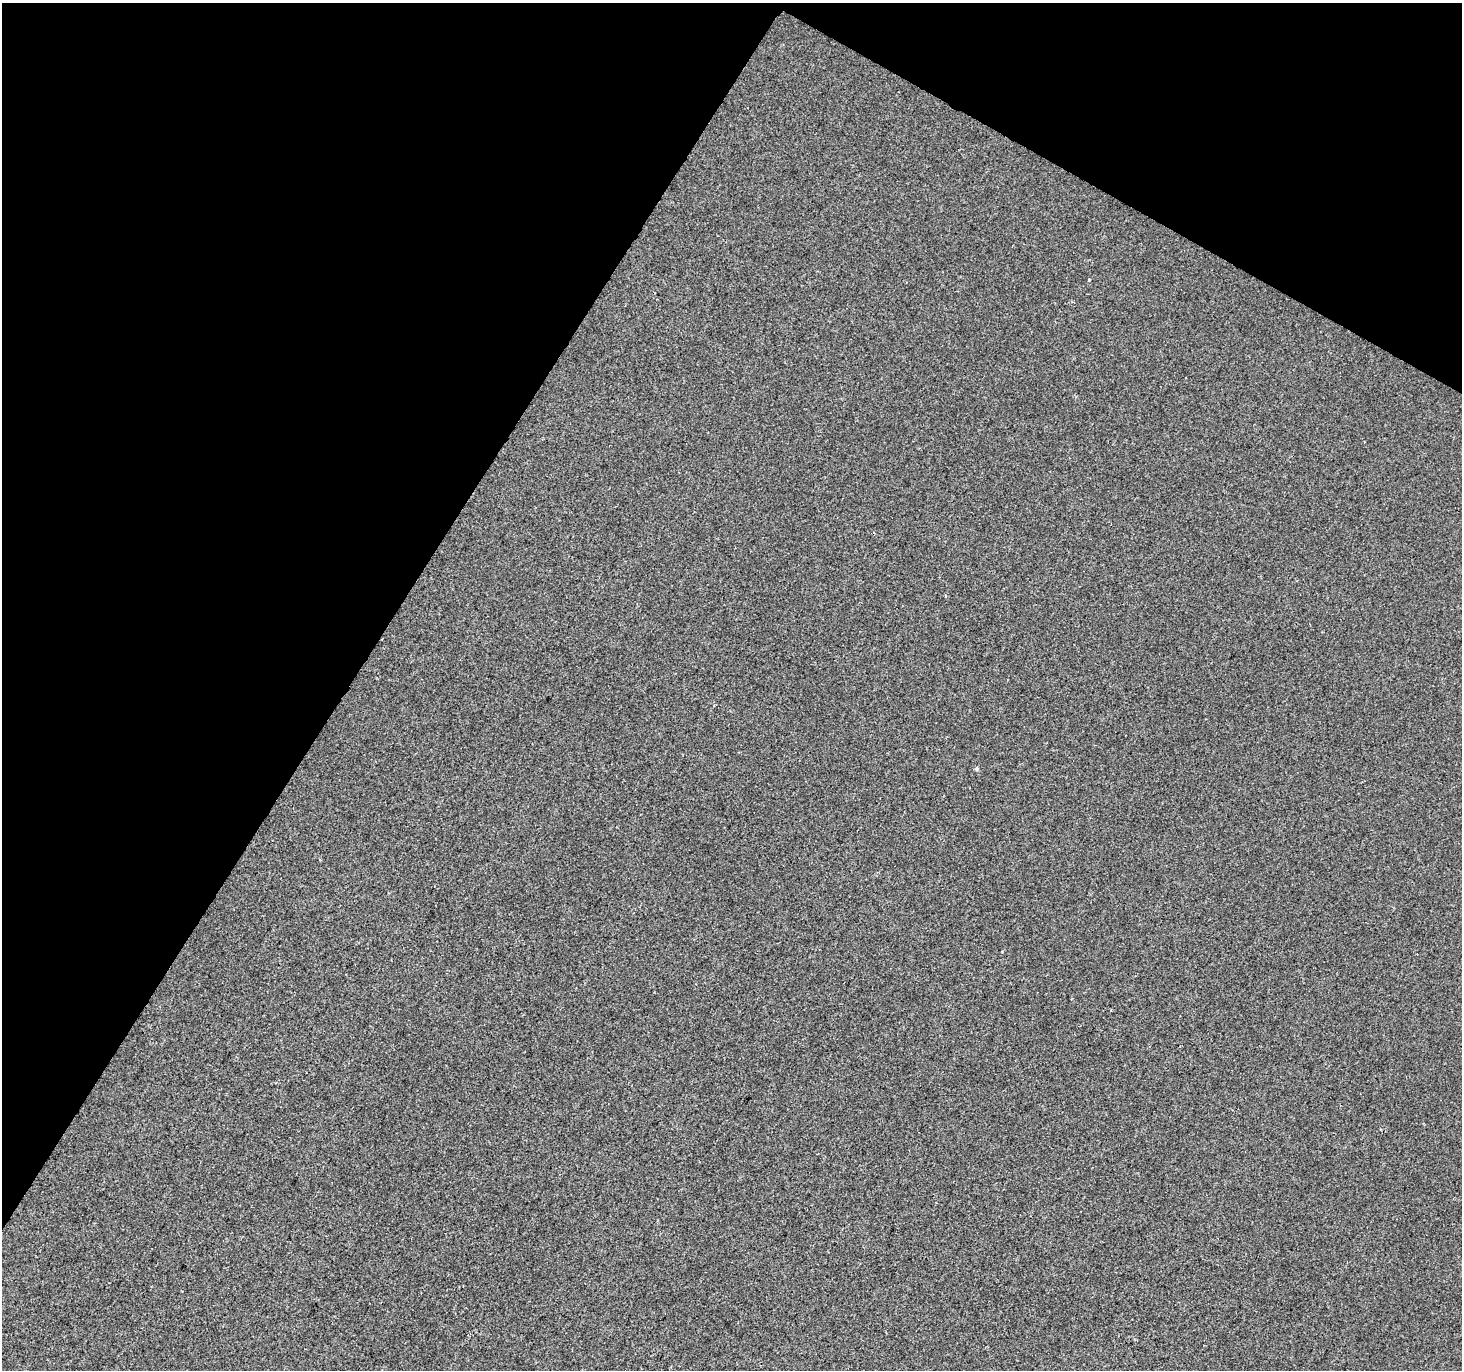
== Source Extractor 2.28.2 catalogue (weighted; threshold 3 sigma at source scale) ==
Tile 2 of 4 x 4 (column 2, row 1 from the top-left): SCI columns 1467-2926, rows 4365-5732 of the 5847 x 5926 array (HDU 1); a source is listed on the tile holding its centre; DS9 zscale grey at full resolution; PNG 1464 x 1372 px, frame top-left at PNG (2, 3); no overlay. Shown black and unused: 31% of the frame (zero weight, under 2 of 3 exposures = <1% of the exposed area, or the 3 px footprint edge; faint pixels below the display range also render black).
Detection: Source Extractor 2.28.2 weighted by HDU 2 'WHT'; one run over the whole footprint, this tile lists its part. Background -6.75e-04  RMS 0.0041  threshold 0.0187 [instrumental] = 3 sigma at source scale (4.5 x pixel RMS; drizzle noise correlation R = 1.50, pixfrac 1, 0.0396/0.0396 arcsec/px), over >= 5 px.
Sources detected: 3; all 3 listed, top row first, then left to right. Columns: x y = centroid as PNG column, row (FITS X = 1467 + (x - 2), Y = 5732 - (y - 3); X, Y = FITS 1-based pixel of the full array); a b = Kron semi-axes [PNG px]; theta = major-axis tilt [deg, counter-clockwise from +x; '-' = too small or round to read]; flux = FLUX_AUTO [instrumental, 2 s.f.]
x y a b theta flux
1089 280 3 2 - 0.43
945 595 3 3 - 0.49
977 769 5 4 - 0.64